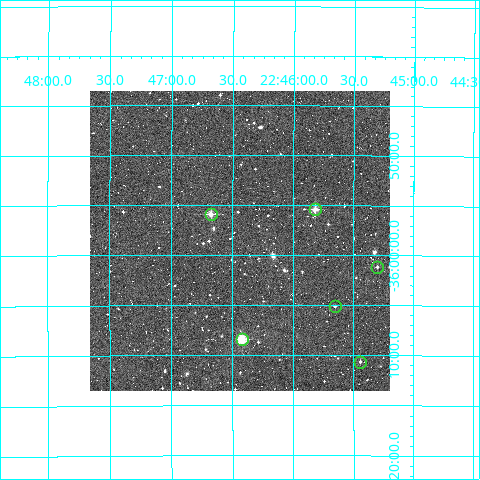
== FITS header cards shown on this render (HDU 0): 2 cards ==
NAXIS1  =                  300
NAXIS2  =                  300

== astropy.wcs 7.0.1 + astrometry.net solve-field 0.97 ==
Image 300 x 300 px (HDU 0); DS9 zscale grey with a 90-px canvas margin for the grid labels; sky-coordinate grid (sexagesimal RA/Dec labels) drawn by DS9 from the SOLVED WCS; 6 Tycho-2 reference stars matched to detected sources circled (green)
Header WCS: RA---TAN/DEC--TAN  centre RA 22:46:26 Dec -35:59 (341.61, -35.98 deg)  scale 6 arcsec/px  FOV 30.0' x 30.0'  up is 0 deg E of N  parity normal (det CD < 0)
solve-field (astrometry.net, Tycho-2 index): VERIFIED the header's WCS against the Tycho-2 star catalogue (verified at 2 index scales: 5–6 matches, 0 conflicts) and refined it, rather than solving blind
Solved WCS: RA---TAN-SIP/DEC--TAN-SIP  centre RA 22:46:26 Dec -35:59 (341.61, -35.98 deg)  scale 5.98 arcsec/px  FOV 29.9' x 30.0'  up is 0 deg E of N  parity normal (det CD < 0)
The solver's refit moves the header's centre by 3.3 arcsec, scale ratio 0.9962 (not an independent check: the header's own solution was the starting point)
Tycho-2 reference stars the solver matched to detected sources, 6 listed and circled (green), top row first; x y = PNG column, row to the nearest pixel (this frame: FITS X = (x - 90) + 1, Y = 300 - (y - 91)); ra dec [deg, ICRS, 3 dp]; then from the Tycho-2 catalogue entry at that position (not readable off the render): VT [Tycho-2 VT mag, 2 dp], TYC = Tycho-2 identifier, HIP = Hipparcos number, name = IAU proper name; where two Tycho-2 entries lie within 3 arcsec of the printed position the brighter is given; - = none
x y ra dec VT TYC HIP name
315 209 341.454 -35.924 9.85 7504-1160-1 - -
211 214 341.669 -35.932 10.21 7504-1072-1 - -
377 267 341.326 -36.019 11.87 7504-1266-1 - -
335 306 341.413 -36.085 12.64 7504-1397-1 - -
242 339 341.606 -36.141 9.23 7504-999-1 112431 -
360 362 341.360 -36.177 11.64 7504-1353-1 - -